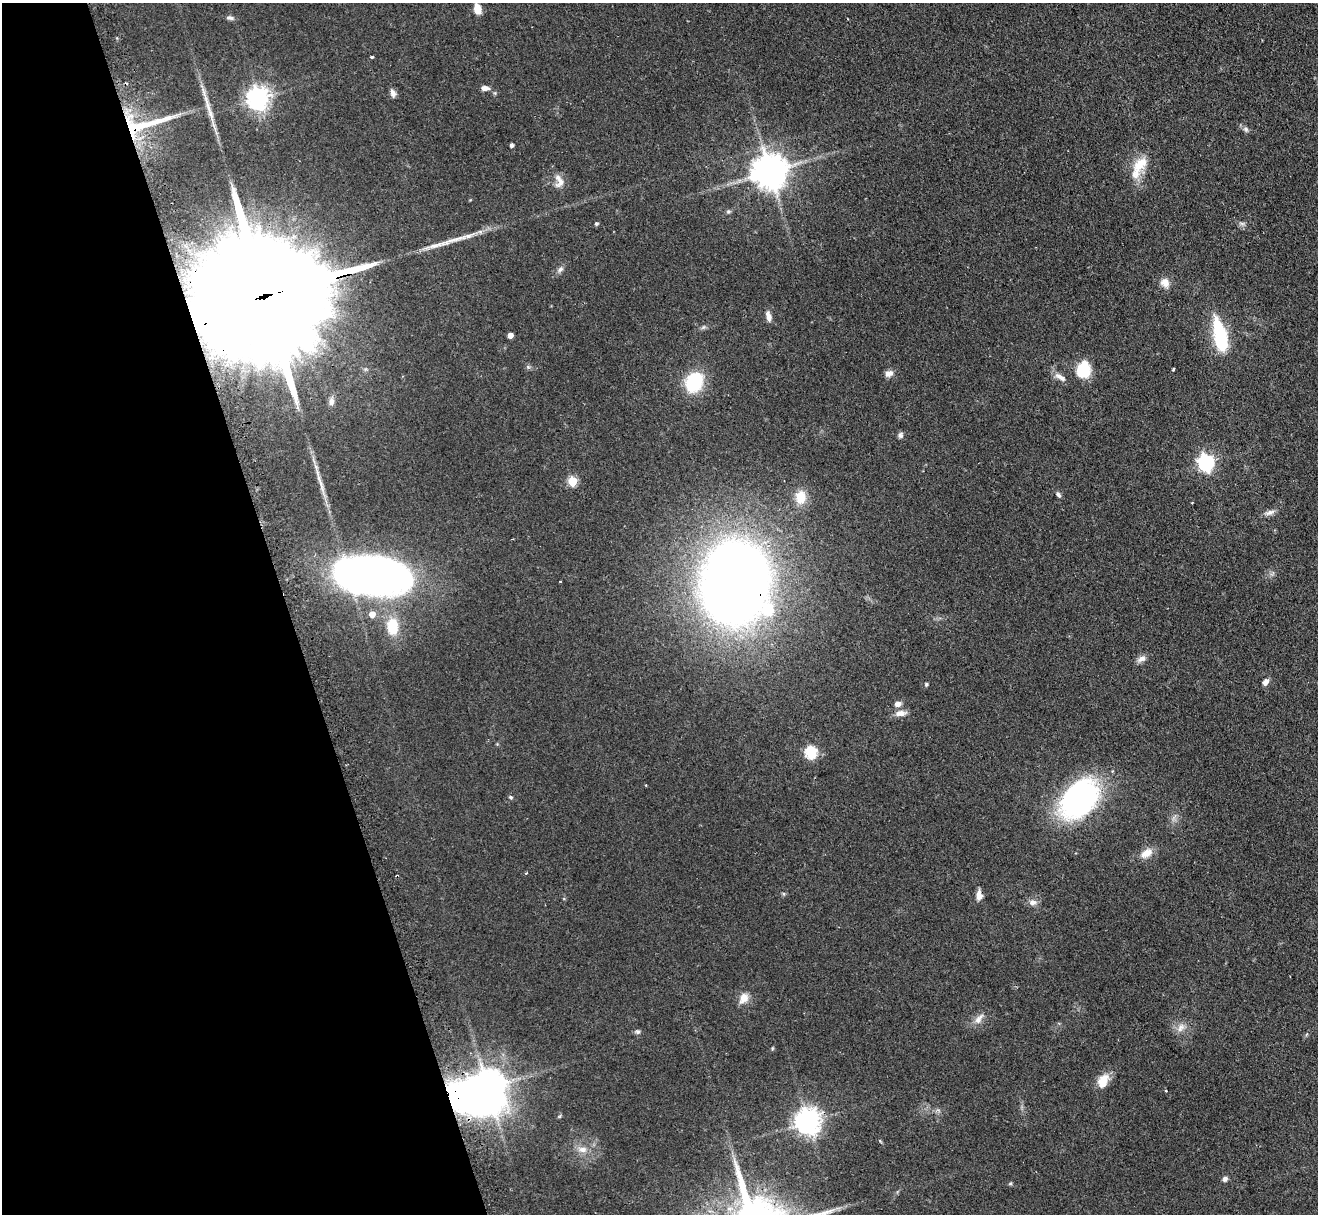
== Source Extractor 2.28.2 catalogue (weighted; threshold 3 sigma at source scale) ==
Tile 5 of 4 x 4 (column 1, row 2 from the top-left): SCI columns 38-1353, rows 2597-3808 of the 5340 x 5316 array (HDU 1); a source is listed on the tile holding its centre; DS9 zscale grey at full resolution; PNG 1320 x 1216 px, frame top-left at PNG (2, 3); no overlay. Shown black and unused: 22% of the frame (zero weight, under 2 of 3 exposures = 4% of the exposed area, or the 3 px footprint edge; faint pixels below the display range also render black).
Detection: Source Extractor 2.28.2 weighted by HDU 2 'WHT'; one run over the whole footprint, this tile lists its part. Background 0.0738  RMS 0.0062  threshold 0.0277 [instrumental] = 3 sigma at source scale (4.5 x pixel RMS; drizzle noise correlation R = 1.50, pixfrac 1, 0.05/0.05 arcsec/px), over >= 5 px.
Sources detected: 70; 1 inside a brighter object's white glare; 1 cosmic-ray / hot-pixel residue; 1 long thin detection or spike segment (spike, bleed or trail) — not listed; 3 inside a brighter listed object's ellipse — not listed separately; the other 64 listed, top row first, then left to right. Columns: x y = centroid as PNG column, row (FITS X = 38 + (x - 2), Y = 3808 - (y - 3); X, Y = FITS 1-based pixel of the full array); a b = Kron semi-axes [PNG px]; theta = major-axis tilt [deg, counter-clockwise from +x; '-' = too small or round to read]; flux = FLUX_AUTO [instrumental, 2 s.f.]
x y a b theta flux
477 9 11 7 -77 5.6
230 18 11 5 -9 1.8
372 57 3 3 - 1.2
485 88 10 6 -6 2.8
393 93 10 6 -75 2.4
258 98 8 7 - 450
142 125 73 11 17 31
1246 129 8 6 -37 1.7
511 145 4 3 - 1.7
1140 164 24 14 47 13
769 171 10 10 - 1400
561 182 18 10 49 4.5
728 211 6 5 - 1
596 223 4 4 - 1
560 269 10 6 45 2
1165 283 13 11 -52 4.7
262 297 109 24 14 51000
768 316 13 6 -78 3.1
703 327 7 4 45 1.2
510 335 4 4 - 4.3
1220 335 40 14 -77 33
1174 369 3 3 - 0.87
1083 370 17 13 77 20
889 373 11 8 26 3.1
1060 377 18 7 -31 3.9
694 382 15 11 60 47
331 401 10 7 79 3
900 435 8 7 - 1.7
1206 463 7 6 - 180
572 481 5 5 - 27
321 485 29 5 -73 5.9
1058 494 9 5 -57 1.5
801 497 16 12 -89 11
1192 503 3 2 - 0.36
1270 512 13 6 21 2.8
373 575 62 30 -4 370
560 581 3 2 - 0.4
735 583 49 39 81 960
768 610 15 13 -86 18
372 614 5 5 - 6.3
392 626 21 13 -86 17
1141 659 13 7 26 3
1265 682 7 5 58 3.4
926 684 5 4 - 0.75
898 704 9 7 9 2.6
901 713 15 7 5 4
811 752 6 6 - 59
511 797 6 4 -27 0.94
1080 799 44 29 45 130
1146 853 15 9 33 6.8
526 873 3 3 - 0.76
979 895 10 7 -89 4.3
1033 902 11 8 6 3.1
744 998 15 10 60 5.6
979 1019 18 8 53 4.4
1181 1027 13 9 56 4.3
638 1032 6 6 - 1.3
1103 1081 18 11 64 9
487 1087 10 9 - 1300
1166 1090 3 3 - 0.61
807 1122 8 8 - 610
582 1149 13 9 -7 4.6
1225 1179 7 5 43 1.9
1010 1183 6 4 1 0.8
Overlapping masked pixels (flux is a lower limit): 3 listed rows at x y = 142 125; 262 297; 735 583